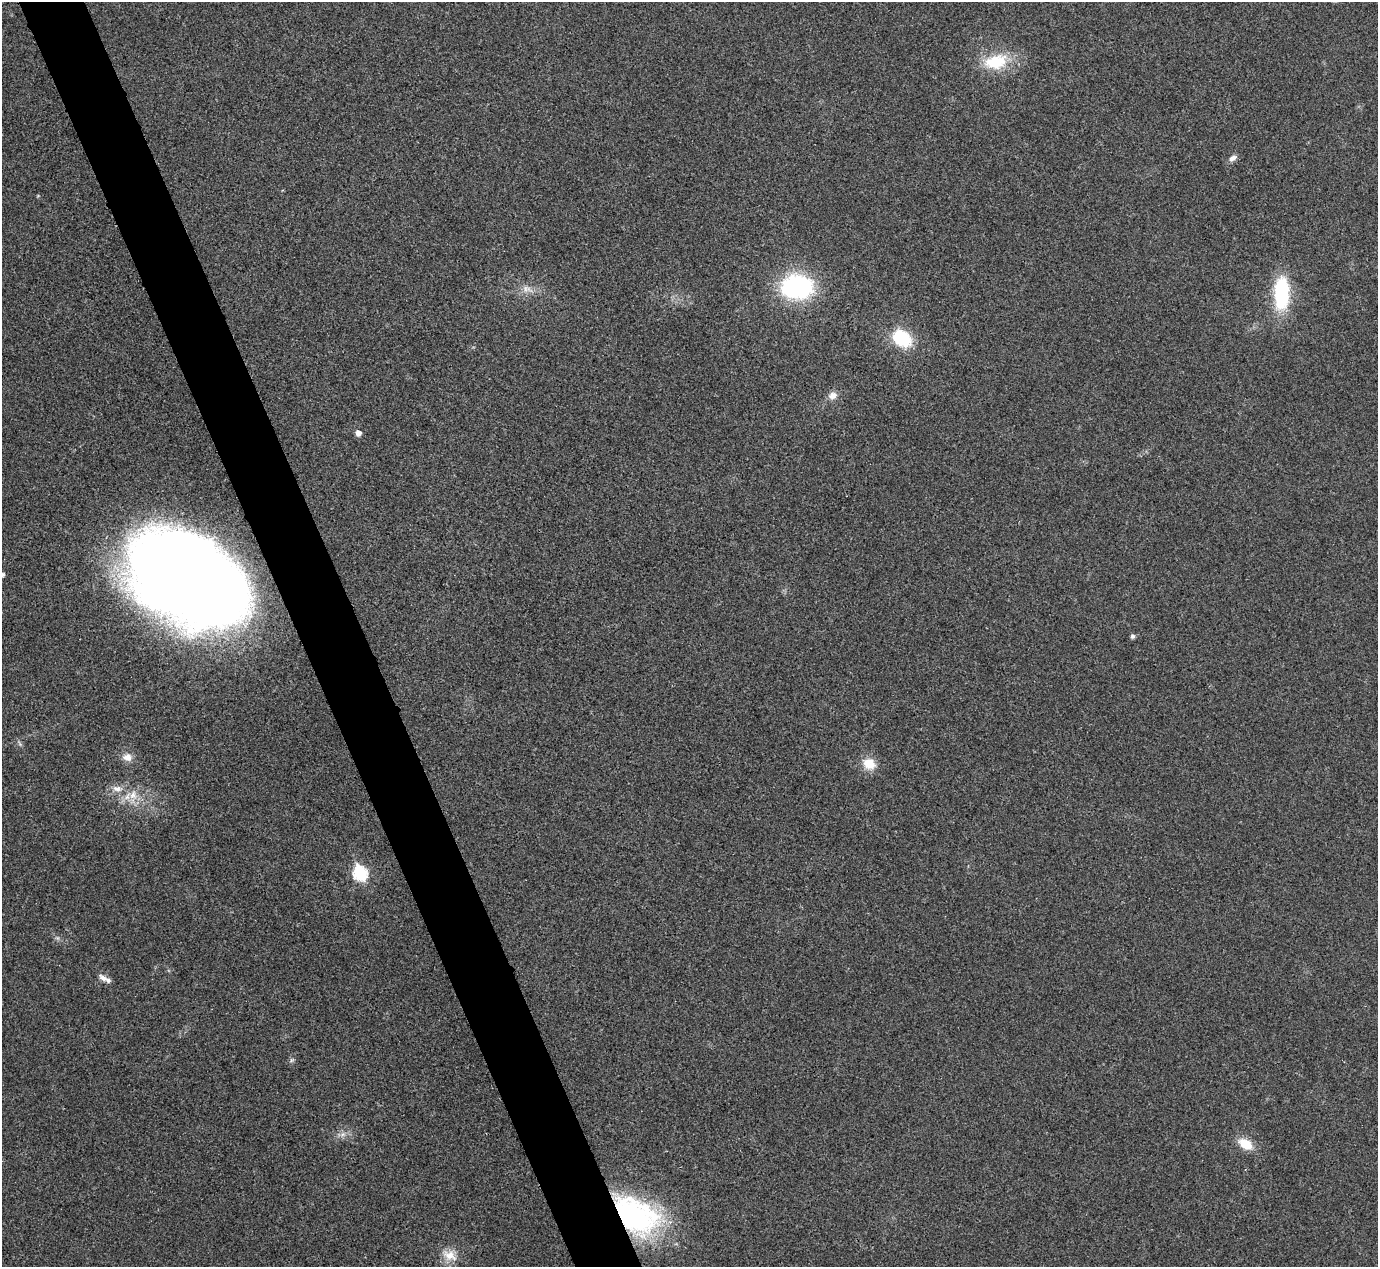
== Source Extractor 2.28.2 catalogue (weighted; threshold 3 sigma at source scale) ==
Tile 11 of 4 x 4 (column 3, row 3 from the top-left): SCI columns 2758-4133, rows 1423-2687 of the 5517 x 5505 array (HDU 1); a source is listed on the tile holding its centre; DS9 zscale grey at full resolution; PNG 1380 x 1269 px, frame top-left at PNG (2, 2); no overlay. Shown black and unused: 5% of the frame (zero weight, under 3 of 4 exposures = <1% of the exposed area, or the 3 px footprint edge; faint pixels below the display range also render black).
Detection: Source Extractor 2.28.2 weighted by HDU 2 'WHT'; one run over the whole footprint, this tile lists its part. Background 0.0197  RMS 0.0059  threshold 0.0265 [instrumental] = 3 sigma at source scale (4.5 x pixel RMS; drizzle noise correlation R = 1.50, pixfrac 1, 0.05/0.05 arcsec/px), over >= 5 px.
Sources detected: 21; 1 too faint to see at this stretch — not listed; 1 inside a brighter listed object's ellipse — not listed separately; the other 19 listed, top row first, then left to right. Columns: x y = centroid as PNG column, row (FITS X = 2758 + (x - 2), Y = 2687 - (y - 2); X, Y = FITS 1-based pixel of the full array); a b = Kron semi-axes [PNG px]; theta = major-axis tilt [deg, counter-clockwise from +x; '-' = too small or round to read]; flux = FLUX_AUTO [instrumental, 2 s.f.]
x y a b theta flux
996 62 32 19 13 24
1233 158 10 6 33 2.6
797 287 28 20 -1 88
1282 293 40 17 89 39
901 338 16 12 -38 36
833 396 10 8 29 4
358 433 6 6 - 3
2 575 5 5 - 1.9
189 579 102 67 -27 1100
1132 636 5 4 - 1.6
127 757 11 9 -11 4.7
869 764 17 13 -29 9.3
117 789 13 8 -3 4.2
133 795 14 11 75 6.9
360 873 8 7 - 73
103 978 13 7 -31 3.1
1245 1144 16 10 -30 11
635 1215 54 35 -34 120
450 1255 21 13 -23 8.4
Overlapping masked pixels (flux is a lower limit): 2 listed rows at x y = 189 579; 635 1215
Isophote crosses this tile's border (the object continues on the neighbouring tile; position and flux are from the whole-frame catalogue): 1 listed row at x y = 2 575